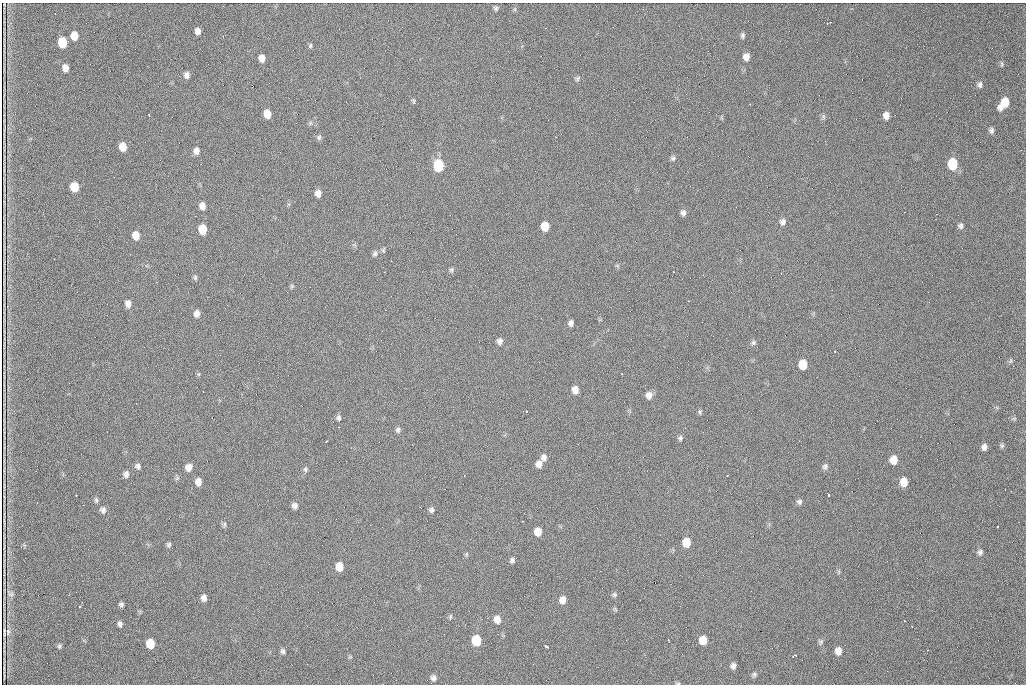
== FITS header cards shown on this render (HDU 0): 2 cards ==
NAXIS1  =                 1024 /fastest changing axis
NAXIS2  =                  682 /next to fastest changing axis

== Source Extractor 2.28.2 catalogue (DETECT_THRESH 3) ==
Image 1024 x 682 px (HDU 0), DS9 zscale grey, 1 PNG px = 1 image px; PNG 1028 x 686 px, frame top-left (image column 1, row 682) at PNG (2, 3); no overlay
Background 959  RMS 22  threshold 66.6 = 3 sigma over >= 5 px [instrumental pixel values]
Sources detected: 135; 1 with non-positive FLUX_AUTO (blend fragments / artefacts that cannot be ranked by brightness) is not listed; the other 134 listed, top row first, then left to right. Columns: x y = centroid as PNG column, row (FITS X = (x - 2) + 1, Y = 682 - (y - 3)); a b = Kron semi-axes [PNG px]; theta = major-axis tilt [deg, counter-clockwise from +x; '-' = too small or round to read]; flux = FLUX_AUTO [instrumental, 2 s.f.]
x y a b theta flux
496 8 5 5 - 3000
515 9 6 4 72 1900
55 13 2 2 - 930
829 23 6 2 19 2300
545 28 2 2 - 1200
198 31 6 5 - 6900
742 35 7 5 85 3300
74 36 7 6 - 18000
223 36 2 2 - 940
62 42 8 6 -83 46000
310 46 7 5 75 2400
746 57 7 6 - 10000
262 58 6 6 - 9700
1002 64 8 4 90 2500
65 68 6 5 - 9400
187 75 7 6 - 5800
577 78 8 5 51 3000
980 85 8 6 82 4900
252 86 4 2 - 4200
414 101 6 4 -90 2000
821 101 2 2 - 1100
1004 103 12 7 54 31000
267 114 7 6 - 18000
149 115 3 2 - 1800
886 115 8 7 - 9000
823 117 8 4 -81 2500
991 130 7 6 - 4200
319 137 7 5 87 3200
123 147 7 6 - 21000
196 151 8 6 86 7600
673 158 7 6 - 3400
953 164 8 7 - 66000
438 165 8 6 -88 100000
74 187 7 6 - 34000
318 193 7 6 - 9300
202 206 8 6 -84 8800
683 213 7 6 - 5000
195 216 2 2 - 790
782 222 8 7 - 6400
545 226 7 6 - 31000
961 226 7 7 - 4100
203 229 7 6 - 35000
136 235 7 6 - 17000
383 250 8 5 80 2400
375 253 7 6 - 4000
130 254 2 2 - 750
54 259 2 2 - 1100
391 261 3 2 - 1100
451 270 7 5 -44 2700
385 272 2 2 - 810
673 272 2 2 - 1200
781 273 3 3 - 910
195 277 7 5 -77 2600
292 286 5 5 - 2100
803 300 2 2 - 710
688 301 3 2 - 1300
128 304 7 6 - 8400
385 310 3 2 - 1200
197 313 7 6 - 7400
571 323 7 5 80 5300
500 341 7 6 - 5900
753 343 10 5 55 3700
835 351 3 3 - 1800
803 364 7 6 - 37000
1013 366 2 2 - 8500
622 374 3 2 - 760
575 390 7 6 - 13000
203 392 2 2 - 1000
649 395 8 7 - 9000
526 411 3 3 - 4700
700 412 7 4 -88 2400
338 418 7 5 -87 3800
1014 418 6 4 1 2100
398 430 7 6 - 3600
680 438 6 6 - 3200
326 441 3 2 - 1300
1002 446 6 6 - 2700
984 447 7 5 82 6000
544 457 8 7 - 6300
894 460 8 7 - 18000
539 464 7 6 - 10000
138 466 6 6 - 4400
825 466 8 6 55 4100
188 467 7 6 - 9900
305 469 6 6 - 3100
126 474 7 6 - 6100
727 476 2 2 - 810
198 482 7 6 - 10000
904 482 8 6 84 20000
828 494 4 2 - 2300
76 495 3 2 - 2700
96 500 7 4 -80 2700
799 502 7 6 - 3900
295 506 6 6 - 5900
99 510 3 2 - 1400
103 510 8 6 -86 4600
431 510 7 6 - 3800
224 524 6 5 - 2700
998 527 3 3 - 3400
538 532 7 6 - 18000
686 542 7 6 - 26000
169 545 6 5 - 3200
980 552 7 7 - 4200
466 554 7 3 81 1900
512 560 6 5 - 4100
339 566 7 6 - 23000
839 572 7 4 90 2200
11 594 7 6 - 3300
614 595 6 6 - 3000
204 598 6 5 - 6600
562 600 8 6 80 12000
121 604 6 5 - 3300
80 607 3 2 - 1600
615 609 7 4 -53 2000
450 617 8 4 82 2300
497 619 8 7 - 12000
120 624 6 4 -83 4600
912 626 2 2 - 1000
8 632 9 5 -88 4000
476 640 7 6 - 60000
668 640 3 2 - 1000
703 640 7 6 - 22000
821 642 8 6 73 3100
150 644 7 6 - 30000
59 646 5 5 - 2400
546 646 4 3 - 8000
927 650 3 2 - 4900
283 651 7 6 - 4100
838 651 8 7 - 12000
795 655 5 3 - 3100
733 666 6 5 - 5300
754 674 7 6 - 3000
433 678 7 7 - 5200
678 683 7 3 -8 1700
At the frame edge (FLAGS 8, measured only in part): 1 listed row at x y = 678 683
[1 non-positive-flux detection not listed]

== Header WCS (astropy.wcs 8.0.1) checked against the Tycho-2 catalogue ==
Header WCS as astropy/WCSLIB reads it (CRVAL/CRPIX/CD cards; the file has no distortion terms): RA---TAN/DEC--TAN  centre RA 07:09:14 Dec +30:56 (107.31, +30.93 deg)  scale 1.43 arcsec/px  FOV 24.4' x 16.3'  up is -93 deg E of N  parity flipped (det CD > 0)
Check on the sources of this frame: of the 60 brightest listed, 5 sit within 2.1 arcsec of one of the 9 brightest Tycho-2 stars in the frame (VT <= 12.48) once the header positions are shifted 0.45 arcsec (0.41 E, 0.18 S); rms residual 1.00 arcsec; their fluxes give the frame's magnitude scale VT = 23.46 - 2.5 log10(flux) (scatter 0.16 mag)
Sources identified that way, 5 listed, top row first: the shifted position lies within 2.1 arcsec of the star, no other Tycho-2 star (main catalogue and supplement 1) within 4.2 arcsec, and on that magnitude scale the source's flux lands within +1.5 / -3 mag of the star's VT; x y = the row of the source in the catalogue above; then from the Tycho-2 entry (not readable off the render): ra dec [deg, ICRS J2000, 3 dp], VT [Tycho-2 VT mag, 2 dp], TYC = Tycho-2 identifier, HIP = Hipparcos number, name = IAU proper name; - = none
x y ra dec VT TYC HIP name
953 164 107.215 +31.104 11.64 2438-821-1 - -
438 165 107.226 +30.900 10.76 2438-883-1 - -
74 187 107.244 +30.756 12.13 2438-718-1 - -
203 229 107.261 +30.807 12.26 2438-856-1 - -
476 640 107.445 +30.924 11.38 2438-1056-1 - -